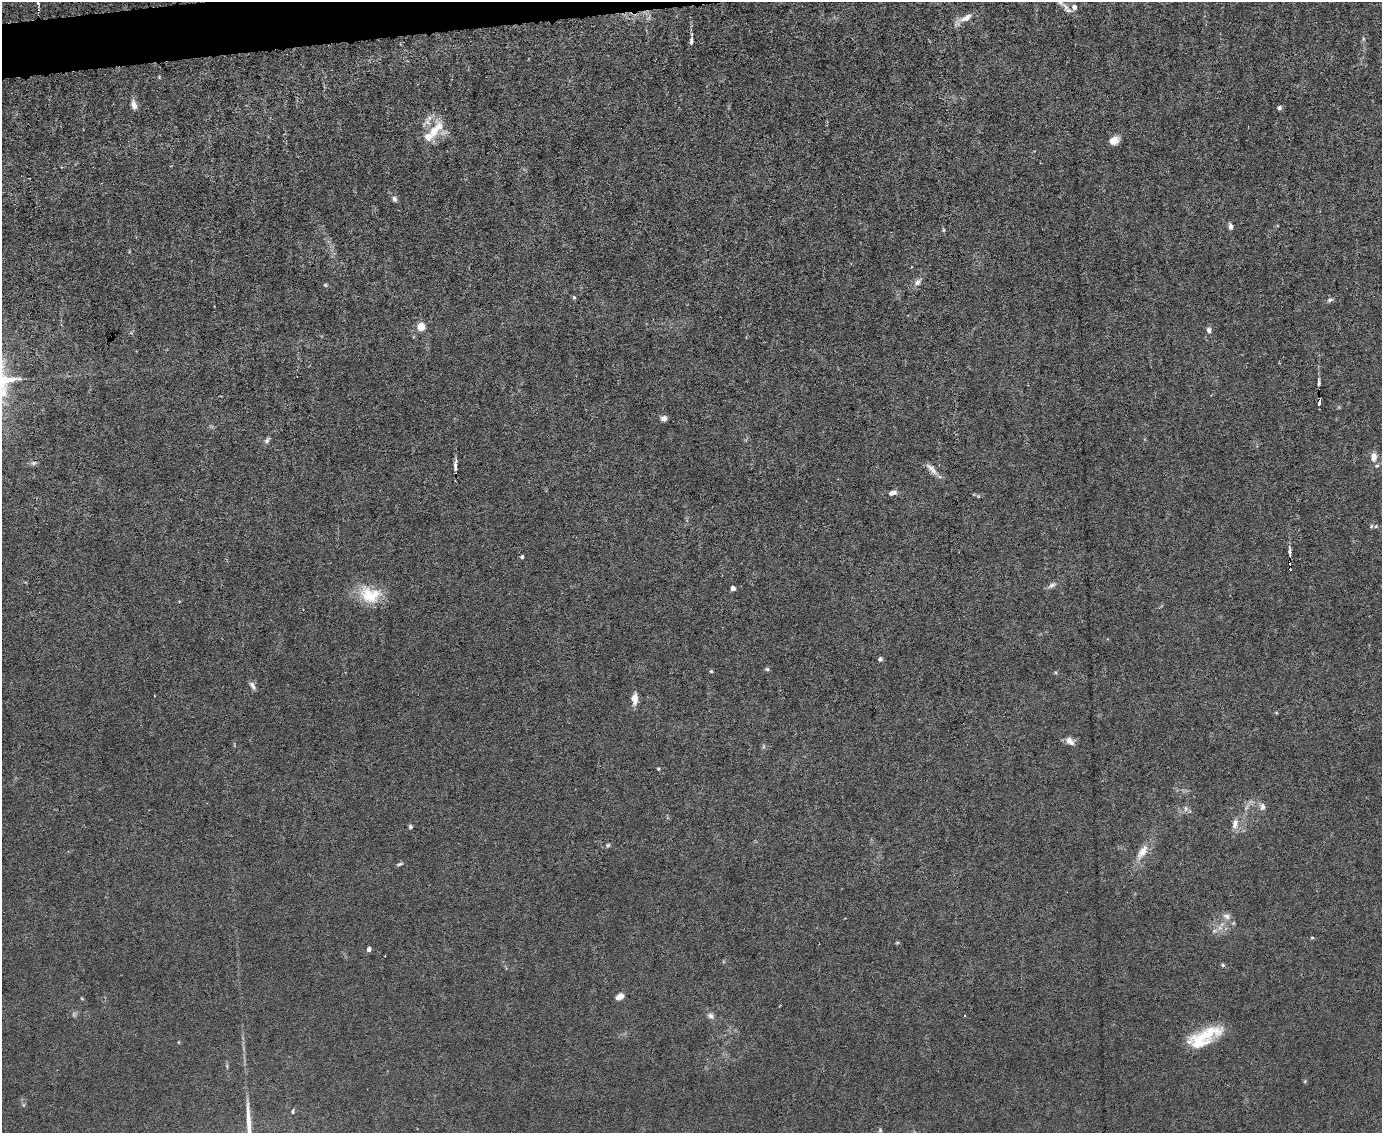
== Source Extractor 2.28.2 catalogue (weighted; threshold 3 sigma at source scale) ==
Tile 8 of 3 x 4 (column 2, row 3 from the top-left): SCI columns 1612-2991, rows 1132-2262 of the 4496 x 4523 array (HDU 1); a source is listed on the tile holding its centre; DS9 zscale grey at full resolution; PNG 1384 x 1135 px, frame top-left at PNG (2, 2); no overlay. Shown black and unused: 2% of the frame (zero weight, under 3 of 6 exposures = <1% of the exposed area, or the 3 px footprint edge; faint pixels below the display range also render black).
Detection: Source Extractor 2.28.2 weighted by HDU 2 'WHT'; one run over the whole footprint, this tile lists its part. Background 0.0185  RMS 0.0027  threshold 0.0112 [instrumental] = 3 sigma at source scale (4.09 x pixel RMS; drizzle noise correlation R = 1.36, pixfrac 0.8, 0.05/0.05 arcsec/px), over >= 5 px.
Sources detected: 68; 1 too faint to see at this stretch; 1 cosmic-ray / hot-pixel residue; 1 long thin detection or spike segment (spike, bleed or trail) — not listed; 6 inside a brighter listed object's ellipse — not listed separately; the other 59 listed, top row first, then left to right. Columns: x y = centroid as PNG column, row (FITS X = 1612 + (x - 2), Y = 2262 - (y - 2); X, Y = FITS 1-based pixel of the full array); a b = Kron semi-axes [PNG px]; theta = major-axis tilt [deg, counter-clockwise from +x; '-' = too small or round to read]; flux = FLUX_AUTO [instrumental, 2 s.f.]
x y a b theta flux
1060 2 16 7 -45 2.2
1074 7 7 7 - 1.1
964 19 26 7 31 2.3
1363 39 6 4 73 0.39
691 41 9 4 82 0.82
134 105 12 7 -75 1.5
1279 108 5 4 - 0.66
435 130 30 12 53 6
1113 140 10 7 24 2.8
394 199 8 6 -66 0.75
1230 226 8 5 -79 0.91
944 230 6 4 90 0.34
918 282 12 8 43 1.4
574 297 5 4 - 0.4
1330 300 9 5 22 0.62
421 326 5 5 - 8.6
1209 330 7 6 - 0.94
1318 383 8 3 84 0.69
1319 402 5 3 - 1.1
664 418 7 6 - 1.1
267 440 9 6 50 0.68
1374 457 11 8 87 2
455 465 16 5 90 1.2
930 468 15 8 -39 1.7
892 493 11 6 16 1.3
1376 526 7 5 -21 0.61
1290 552 13 4 -87 0.86
522 557 5 4 - 0.41
1052 585 13 6 31 0.99
733 588 4 4 - 1.9
370 595 32 19 -44 8.1
880 659 4 4 - 0.8
767 669 6 5 - 0.43
711 671 5 4 - 0.31
252 686 12 6 -64 0.97
635 699 14 7 88 2.2
1070 741 12 8 -38 1.6
658 769 4 3 - 0.3
1262 807 10 7 88 1
1185 808 9 4 90 0.63
1235 824 15 8 80 2
410 827 5 5 - 0.48
608 845 6 5 - 0.41
1142 852 24 10 59 3.8
399 864 9 4 16 0.46
1227 916 11 8 -25 1.3
1215 931 8 5 19 0.8
1312 938 5 3 - 0.26
897 943 6 4 1 0.3
369 949 5 4 - 0.86
1223 965 6 4 -24 0.39
620 997 8 5 32 2.1
82 999 5 3 - 0.23
74 1014 7 4 72 0.44
711 1016 10 7 -36 1
964 1016 3 2 - 0.2
1200 1040 40 15 24 10
1305 1081 6 3 72 0.27
880 1130 5 5 - 0.39
Isophote crosses this tile's border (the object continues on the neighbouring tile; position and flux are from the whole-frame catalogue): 1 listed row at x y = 1060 2